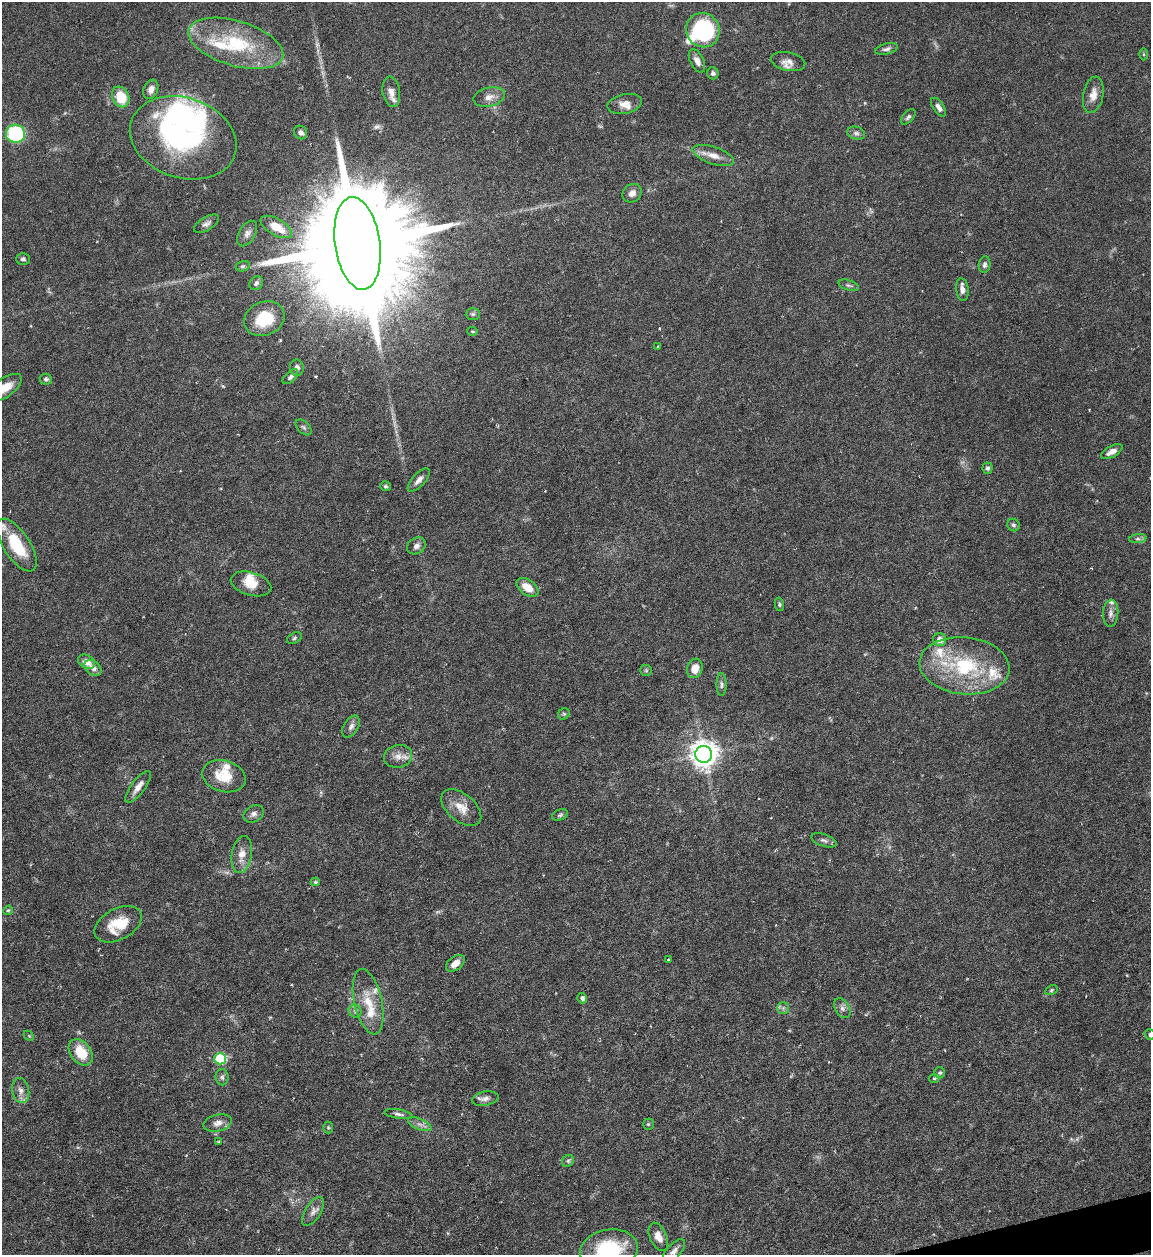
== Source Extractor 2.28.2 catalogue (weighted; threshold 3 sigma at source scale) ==
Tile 6 of 4 x 4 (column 2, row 2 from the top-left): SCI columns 1407-2555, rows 2505-3757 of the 4992 x 5009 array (HDU 1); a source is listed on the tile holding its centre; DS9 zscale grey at full resolution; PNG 1153 x 1257 px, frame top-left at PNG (2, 2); each listed source drawn as its Kron ellipse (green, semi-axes under 4 px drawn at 4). Shown black and unused: <1% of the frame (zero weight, under 4 of 7 exposures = <1% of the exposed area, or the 3 px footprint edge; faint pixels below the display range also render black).
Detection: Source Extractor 2.28.2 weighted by HDU 2 'WHT'; one run over the whole footprint, this tile lists its part. Background 0.0565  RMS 0.0027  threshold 0.0112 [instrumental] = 3 sigma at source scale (4.09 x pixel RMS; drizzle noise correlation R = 1.36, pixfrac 0.8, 0.05/0.05 arcsec/px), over >= 5 px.
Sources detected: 123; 4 too faint to see at this stretch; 1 inside a brighter object's white glare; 1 cosmic-ray / hot-pixel residue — neither listed nor drawn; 15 inside a brighter listed object's ellipse — not listed separately; the other 102 listed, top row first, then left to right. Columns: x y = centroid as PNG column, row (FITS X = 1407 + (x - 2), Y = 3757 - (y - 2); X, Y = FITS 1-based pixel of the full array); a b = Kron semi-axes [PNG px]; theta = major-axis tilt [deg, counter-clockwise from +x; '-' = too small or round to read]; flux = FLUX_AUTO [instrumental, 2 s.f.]
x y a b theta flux
703 30 17 16 - 28
236 43 49 22 -17 19
887 49 11 5 14 0.87
1144 54 6 4 -89 0.32
697 61 12 6 -63 1.7
788 62 17 9 -11 1.9
713 73 6 5 - 0.71
151 89 10 7 69 1.4
391 92 15 8 -80 1.7
1093 95 18 10 79 2.8
121 97 11 8 -65 6.7
489 97 16 9 13 2
625 104 17 9 12 2.2
938 107 10 5 -57 1.1
908 117 9 5 48 0.63
301 133 7 6 - 0.94
856 133 9 6 -19 0.75
15 134 9 9 - 22
183 138 54 40 -18 40
713 155 22 8 -18 2.9
632 193 10 8 42 1.8
206 224 14 6 32 1.1
276 227 17 8 -29 4.5
247 234 14 8 59 1.3
357 243 47 22 -82 14000
23 259 6 6 - 0.63
985 265 8 6 82 0.78
243 266 7 5 15 0.5
256 283 7 6 - 0.76
849 285 10 5 -17 0.61
962 289 11 6 -83 1.3
473 314 7 6 - 0.54
264 319 21 17 23 8.8
472 331 5 4 - 0.35
658 347 4 3 - 0.22
297 368 8 7 - 1.1
290 377 9 5 42 0.79
46 379 6 5 - 0.56
5 387 19 9 36 3.8
304 427 10 5 -44 0.65
1112 452 12 5 29 1.6
987 468 5 5 - 0.56
419 480 15 6 47 1.5
385 486 5 4 - 0.44
1013 525 7 6 - 0.55
1138 539 8 4 8 0.6
17 545 30 13 -57 11
416 546 10 8 35 1.2
251 584 21 11 -16 4
527 587 12 7 -36 3.7
779 604 7 4 -81 0.45
1111 613 13 7 86 1.3
294 638 8 5 28 0.5
940 640 6 6 - 1.9
86 662 9 6 -29 2.5
964 666 45 28 -6 23
93 668 9 7 -41 1.5
695 668 10 7 72 3
646 670 6 5 - 0.41
722 685 11 5 -89 0.76
564 714 6 5 - 0.42
351 726 12 7 58 1.2
704 754 8 8 - 320
398 756 14 11 13 2.4
224 776 22 15 -16 6.4
138 787 19 7 53 2.2
461 808 23 13 -40 3.9
254 814 11 8 29 1.1
560 815 8 5 23 0.54
824 840 13 6 -18 0.84
242 854 18 10 80 3.1
315 882 4 4 - 0.38
8 910 5 4 - 0.32
118 924 25 15 29 7.4
668 960 3 3 - 0.34
455 963 11 6 37 2.3
1051 990 6 4 28 0.43
582 998 5 4 - 0.85
368 1002 33 14 -77 6.4
783 1008 6 5 - 0.56
842 1008 11 7 -58 1.1
355 1011 6 6 - 0.72
1150 1035 5 5 - 0.55
29 1036 6 4 -44 0.3
81 1052 14 10 -53 6.3
220 1059 6 5 - 21
940 1073 5 5 - 0.45
222 1077 8 6 -89 0.68
934 1078 5 3 - 0.3
21 1091 12 8 -79 1.6
485 1099 13 7 11 1.2
398 1114 14 4 -9 0.93
218 1123 14 8 13 1.6
420 1124 12 5 -23 1.2
648 1124 5 5 - 0.33
328 1127 6 5 - 0.37
219 1142 3 3 - 0.33
568 1161 6 5 - 0.51
313 1211 16 8 58 1.6
658 1237 15 8 -66 2.4
609 1250 29 20 10 19
674 1251 15 7 49 1.4
Isophote crosses this tile's border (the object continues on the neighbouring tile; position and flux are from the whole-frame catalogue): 4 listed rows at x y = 5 387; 1150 1035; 609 1250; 674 1251